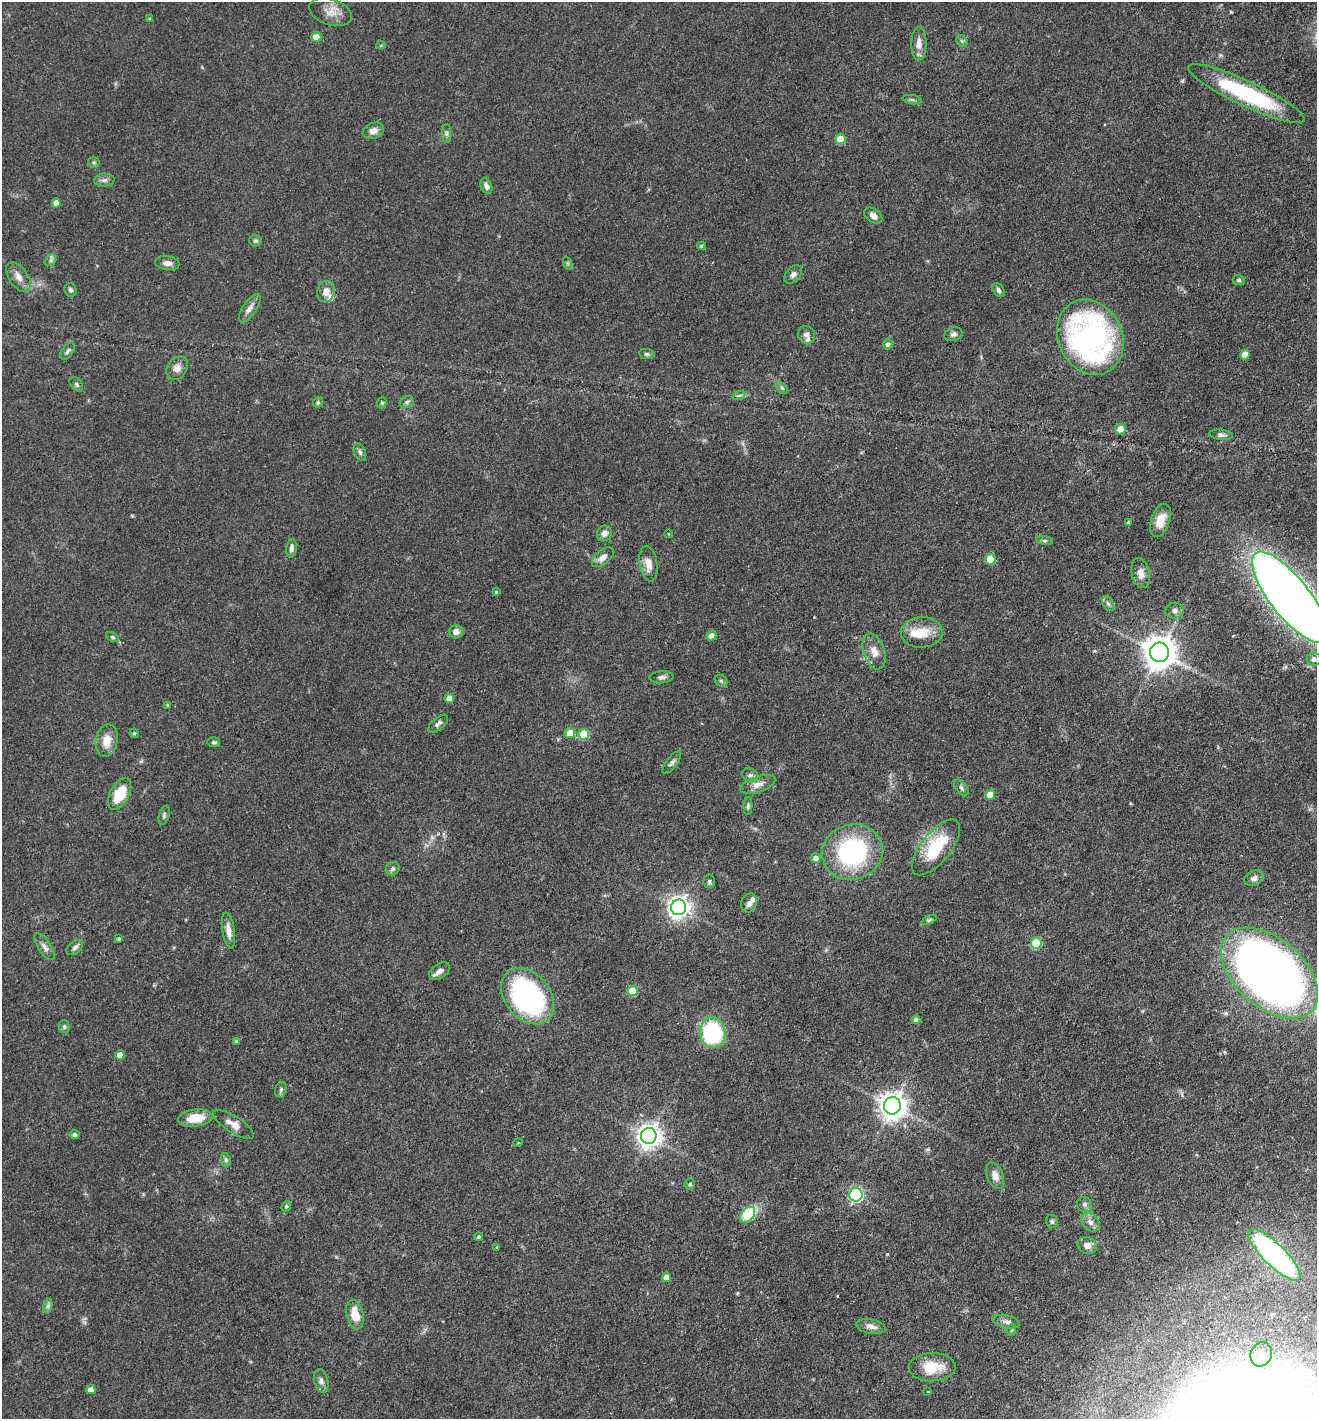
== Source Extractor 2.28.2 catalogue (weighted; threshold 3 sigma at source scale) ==
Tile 6 of 4 x 4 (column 2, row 2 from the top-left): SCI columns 1459-2773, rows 2837-4253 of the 5683 x 5673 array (HDU 1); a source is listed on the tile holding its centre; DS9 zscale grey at full resolution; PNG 1319 x 1421 px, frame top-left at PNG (2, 2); each listed source drawn as its Kron ellipse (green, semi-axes under 4 px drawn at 4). Shown black and unused: <1% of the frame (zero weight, under 3 of 4 exposures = <1% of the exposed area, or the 3 px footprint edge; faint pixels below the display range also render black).
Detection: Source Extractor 2.28.2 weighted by HDU 2 'WHT'; one run over the whole footprint, this tile lists its part. Background 0.109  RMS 0.0045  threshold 0.02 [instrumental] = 3 sigma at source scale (4.5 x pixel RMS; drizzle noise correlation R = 1.50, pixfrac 1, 0.05/0.05 arcsec/px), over >= 5 px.
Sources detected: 142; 4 inside a brighter listed object's ellipse — not listed separately; the other 138 listed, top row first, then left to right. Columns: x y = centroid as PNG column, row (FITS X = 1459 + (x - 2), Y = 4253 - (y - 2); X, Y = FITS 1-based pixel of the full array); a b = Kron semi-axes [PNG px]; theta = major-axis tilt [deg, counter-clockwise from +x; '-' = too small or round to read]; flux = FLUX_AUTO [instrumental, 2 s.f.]
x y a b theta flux
331 12 22 13 -19 5.7
150 19 4 4 - 0.59
316 37 5 5 - 6.5
962 41 6 5 - 0.79
919 44 16 7 -90 3.7
381 45 4 4 - 0.48
1246 93 64 12 -25 51
912 100 10 4 -11 0.95
373 131 11 7 21 2.8
447 133 9 4 90 1.1
840 139 5 5 - 9
94 162 6 5 - 0.71
104 180 10 6 2 1.6
486 186 8 5 -67 1.5
56 203 4 4 - 3.8
873 216 10 6 -36 2.4
255 241 6 6 - 0.85
701 246 4 4 - 0.73
51 260 6 5 - 0.95
167 263 12 7 -6 2.4
567 263 7 4 -71 0.69
793 274 11 7 47 1.9
18 277 17 9 -55 3.8
1239 280 6 5 - 0.83
70 290 7 5 -69 1.1
999 290 7 5 -56 1.2
326 291 11 9 75 3.5
250 308 16 7 56 2.8
953 334 9 6 19 1.4
807 335 9 8 - 1.8
1090 337 39 32 -63 120
888 344 5 4 - 1.1
67 351 10 5 54 1.2
647 354 8 5 -8 1
1245 355 5 5 - 5.9
177 368 12 9 56 3
76 384 8 5 -50 0.91
782 388 7 4 -45 0.81
739 395 7 4 19 0.74
318 402 5 4 - 0.9
407 402 7 5 22 1
382 403 6 4 70 0.66
1120 429 5 5 - 4.2
1221 435 12 5 -7 1.6
360 452 9 5 -67 1.3
1160 521 17 9 70 5.5
1128 522 4 4 - 0.84
604 533 8 7 - 2.4
669 534 4 3 - 0.35
1045 540 8 4 -8 0.72
291 548 9 5 82 1.6
603 557 13 7 40 3.1
990 559 5 5 - 7.9
648 564 18 8 -80 4.7
1141 573 15 9 -76 3.5
496 592 4 4 - 0.59
1290 597 56 19 -52 580
1108 604 8 5 -62 1
1175 610 9 8 - 1.8
456 632 7 6 - 3
922 632 21 15 4 9.6
711 636 5 4 - 3.3
113 637 7 4 -27 0.76
874 651 19 10 -72 4.7
1159 652 9 9 - 820
1314 659 7 6 - 2
661 677 12 6 4 1.5
721 681 7 5 -44 0.87
449 698 4 4 - 4.2
168 705 4 3 - 0.47
438 724 12 6 39 1.6
134 733 5 4 - 0.48
570 733 5 5 - 7
584 734 5 5 - 16
107 741 16 11 79 6.2
213 742 6 5 - 0.81
672 763 13 5 52 1.4
750 775 8 6 -24 1.4
758 785 18 8 18 3.4
961 788 9 5 -52 1.3
119 794 17 9 63 13
990 795 5 5 - 7.5
748 806 9 4 89 1
164 815 10 5 73 1
936 847 34 14 51 22
852 852 31 27 17 58
816 858 5 5 - 2.7
393 869 7 6 - 1.2
1254 878 10 7 26 2
709 881 7 5 88 0.93
749 903 10 7 69 2
679 907 8 7 - 300
929 920 8 4 25 0.7
228 930 18 6 -81 3.5
119 939 3 3 - 0.77
1036 943 5 5 - 23
45 947 15 6 -56 2.2
75 947 9 6 40 1.5
439 971 11 7 34 2.6
1270 973 57 34 -41 370
633 991 5 5 - 14
528 996 31 22 -51 91
916 1020 4 4 - 1.3
64 1026 6 5 - 0.85
713 1033 15 13 -82 47
237 1041 4 4 - 1
120 1055 4 4 - 4.5
281 1090 8 5 71 0.99
892 1106 8 8 - 500
195 1118 17 8 7 8.4
233 1124 23 8 -32 4.3
74 1135 5 4 - 1.4
649 1136 8 7 - 360
518 1143 5 3 - 0.43
226 1160 7 5 -77 0.9
995 1176 14 8 -67 3.2
690 1184 5 5 - 0.82
856 1195 7 6 - 80
1085 1205 8 7 - 1.5
286 1206 6 4 70 0.58
748 1215 9 6 48 22
1052 1221 6 6 - 0.97
1090 1222 11 7 -48 2.4
479 1237 4 4 - 0.94
1087 1245 10 8 -23 3.1
497 1247 3 3 - 0.4
1274 1255 35 11 -44 110
666 1277 5 4 - 4.8
48 1306 7 4 72 1.1
355 1315 15 8 -77 7.6
1006 1322 14 6 -12 2
871 1326 15 7 -11 2.9
1012 1330 6 4 70 0.54
1261 1354 12 10 65 5.2
932 1367 23 14 2 12
321 1381 12 7 -76 1.9
91 1390 4 4 - 3.6
928 1392 3 2 - 0.3
Isophote crosses this tile's border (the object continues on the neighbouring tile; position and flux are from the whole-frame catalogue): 1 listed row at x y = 1290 597